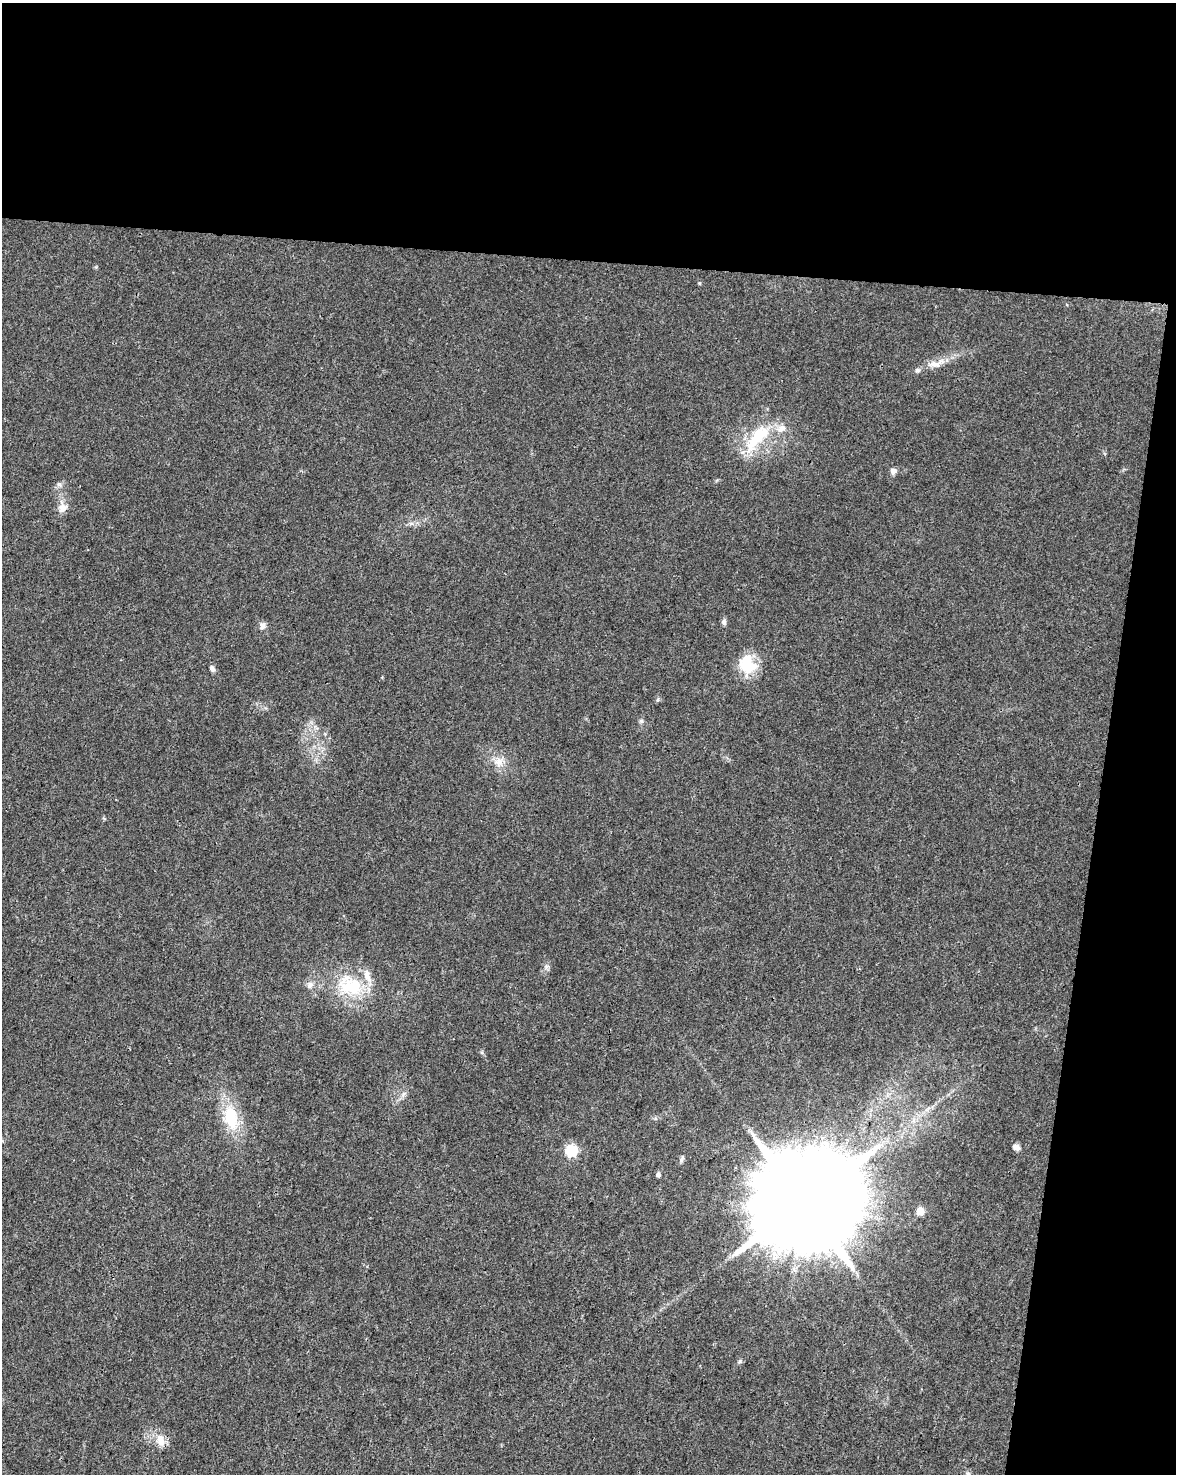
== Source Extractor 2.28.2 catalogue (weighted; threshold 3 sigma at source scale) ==
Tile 4 of 4 x 3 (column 4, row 1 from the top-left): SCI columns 3525-4698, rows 3173-4644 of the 4709 x 4928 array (HDU 1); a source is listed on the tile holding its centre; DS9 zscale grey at full resolution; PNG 1178 x 1476 px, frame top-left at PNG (2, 3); no overlay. Shown black and unused: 24% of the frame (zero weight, under 3 of 4 exposures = <1% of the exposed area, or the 3 px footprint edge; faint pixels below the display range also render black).
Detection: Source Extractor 2.28.2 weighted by HDU 2 'WHT'; one run over the whole footprint, this tile lists its part. Background 0.0237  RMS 0.0033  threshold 0.0149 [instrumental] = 3 sigma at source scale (4.5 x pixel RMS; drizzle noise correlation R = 1.50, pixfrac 1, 0.0396/0.0396 arcsec/px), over >= 5 px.
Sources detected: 26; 2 inside a brighter listed object's ellipse — not listed separately; the other 24 listed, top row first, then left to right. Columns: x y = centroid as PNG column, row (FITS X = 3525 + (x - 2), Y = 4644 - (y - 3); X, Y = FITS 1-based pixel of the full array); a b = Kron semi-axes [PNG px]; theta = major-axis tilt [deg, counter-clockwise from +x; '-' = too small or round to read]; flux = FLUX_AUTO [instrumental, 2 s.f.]
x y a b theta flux
936 363 30 8 13 4.6
781 429 13 9 35 2.7
757 437 43 15 50 16
893 471 8 7 - 1.4
63 508 14 11 75 2.9
724 622 8 6 -73 0.86
262 626 10 7 72 1.2
747 664 25 21 -55 10
212 669 9 6 -56 0.98
641 721 6 6 - 0.67
498 762 13 11 17 3.3
546 967 7 4 72 0.76
310 985 10 7 81 1.4
351 987 34 21 -4 17
403 1095 8 5 57 0.92
231 1118 31 17 -79 14
1016 1147 7 6 - 1.9
571 1151 6 6 - 37
682 1159 11 5 65 0.82
658 1174 5 4 - 1.2
804 1202 29 24 68 11000
920 1211 5 5 - 7.3
161 1440 17 11 -71 3.9
968 1474 6 6 - 0.79
Isophote crosses this tile's border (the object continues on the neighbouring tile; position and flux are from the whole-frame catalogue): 1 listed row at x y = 968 1474
Unlisted compact peaks at least as high as the median listed source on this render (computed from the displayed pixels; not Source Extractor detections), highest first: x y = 740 1361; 699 283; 658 699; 482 1052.